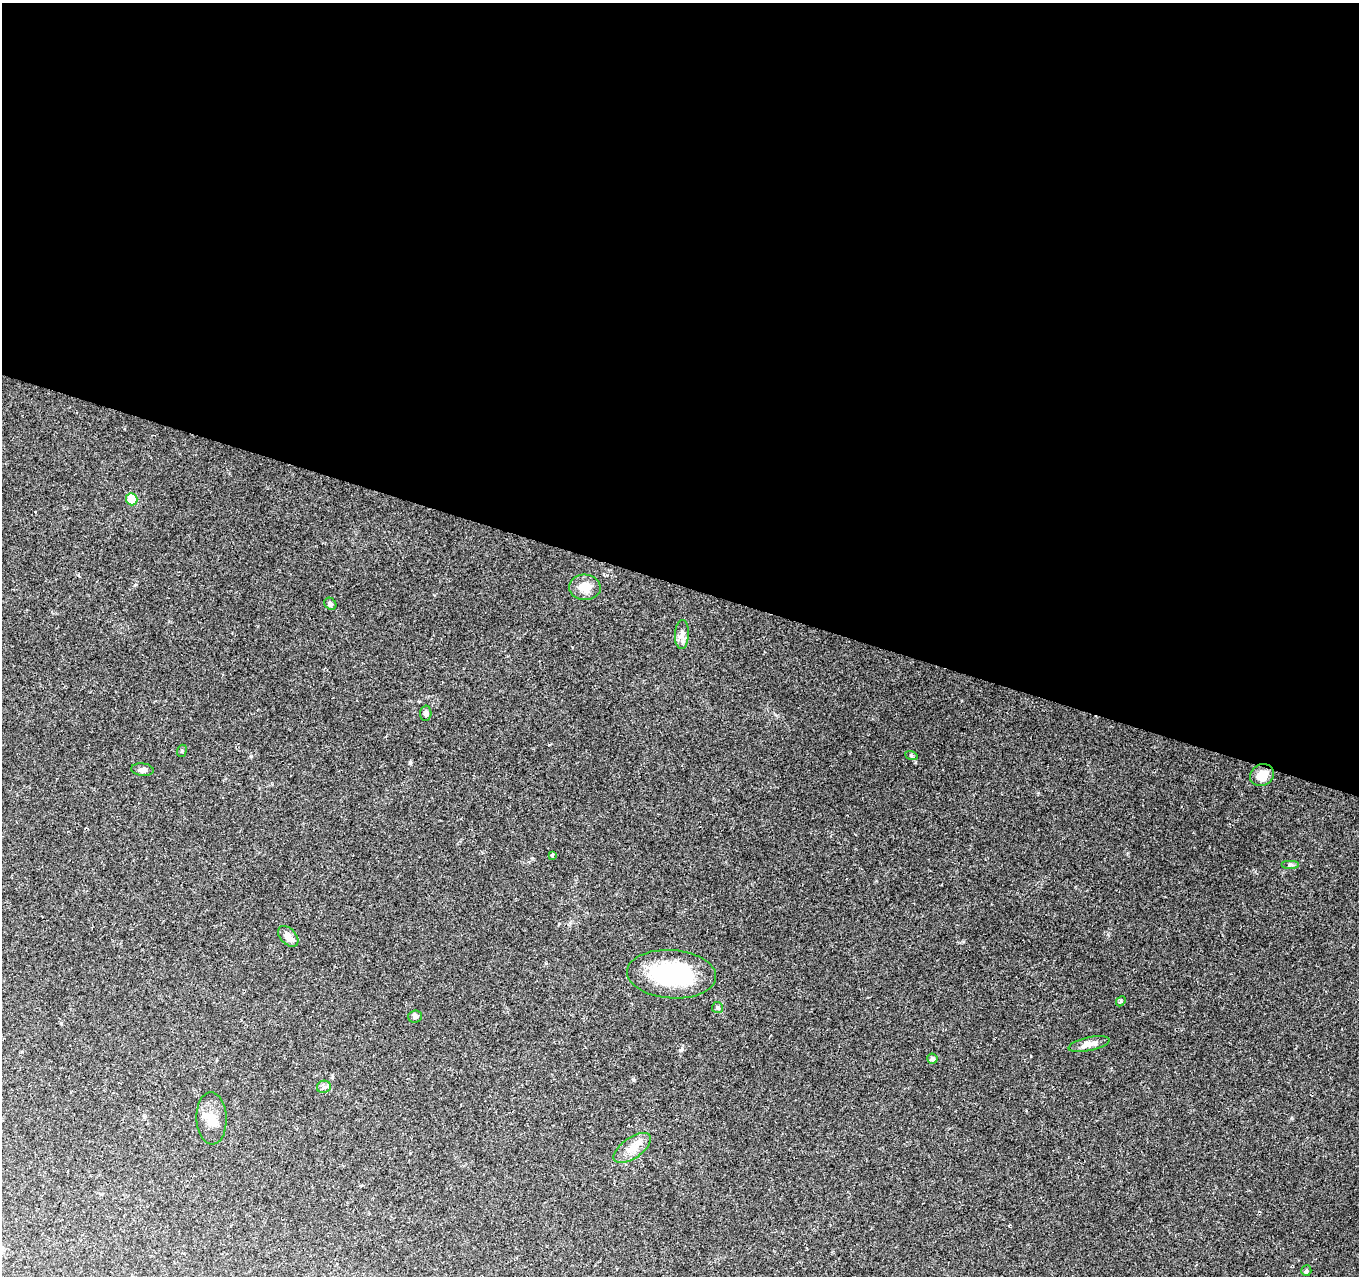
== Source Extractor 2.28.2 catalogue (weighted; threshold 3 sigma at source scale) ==
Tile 3 of 4 x 4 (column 3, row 1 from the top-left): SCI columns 2716-4072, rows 4035-5308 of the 5437 x 5586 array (HDU 1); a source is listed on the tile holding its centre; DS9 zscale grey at full resolution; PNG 1361 x 1278 px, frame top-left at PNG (2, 3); each listed source drawn as its Kron ellipse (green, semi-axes under 4 px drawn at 4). Shown black and unused: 46% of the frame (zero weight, under 2 of 3 exposures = <1% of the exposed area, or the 3 px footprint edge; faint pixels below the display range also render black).
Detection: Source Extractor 2.28.2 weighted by HDU 2 'WHT'; one run over the whole footprint, this tile lists its part. Background 0.1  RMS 0.0067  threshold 0.0302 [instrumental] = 3 sigma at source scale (4.5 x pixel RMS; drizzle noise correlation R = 1.50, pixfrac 1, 0.0396/0.0396 arcsec/px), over >= 5 px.
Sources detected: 23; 1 inside a brighter listed object's ellipse — not listed separately; the other 22 listed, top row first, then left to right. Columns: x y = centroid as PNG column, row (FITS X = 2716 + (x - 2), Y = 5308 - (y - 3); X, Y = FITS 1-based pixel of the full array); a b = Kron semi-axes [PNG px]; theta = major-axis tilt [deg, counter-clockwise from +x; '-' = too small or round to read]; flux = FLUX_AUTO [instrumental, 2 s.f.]
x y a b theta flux
132 499 6 5 - 18
585 587 16 12 -4 9.1
330 604 6 5 - 1.4
682 634 14 7 87 3.5
426 713 7 5 88 1.9
182 751 6 4 71 0.82
911 755 6 4 -19 0.97
142 770 11 6 -6 2.6
1262 775 12 10 33 9.8
552 855 4 3 - 2.1
1291 864 9 4 0 1.3
288 936 12 8 -46 5.5
672 974 44 24 -4 64
1121 1001 5 4 - 0.84
717 1008 5 5 - 1.2
415 1016 7 6 - 1.6
1089 1044 21 6 12 5.6
932 1059 5 5 - 1.7
324 1087 7 6 - 1.8
211 1118 26 15 -87 9.8
632 1148 22 10 35 8.4
1306 1271 5 5 - 1.3
Unlisted compact peaks at least as high as the median listed source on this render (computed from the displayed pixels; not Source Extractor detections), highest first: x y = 915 762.